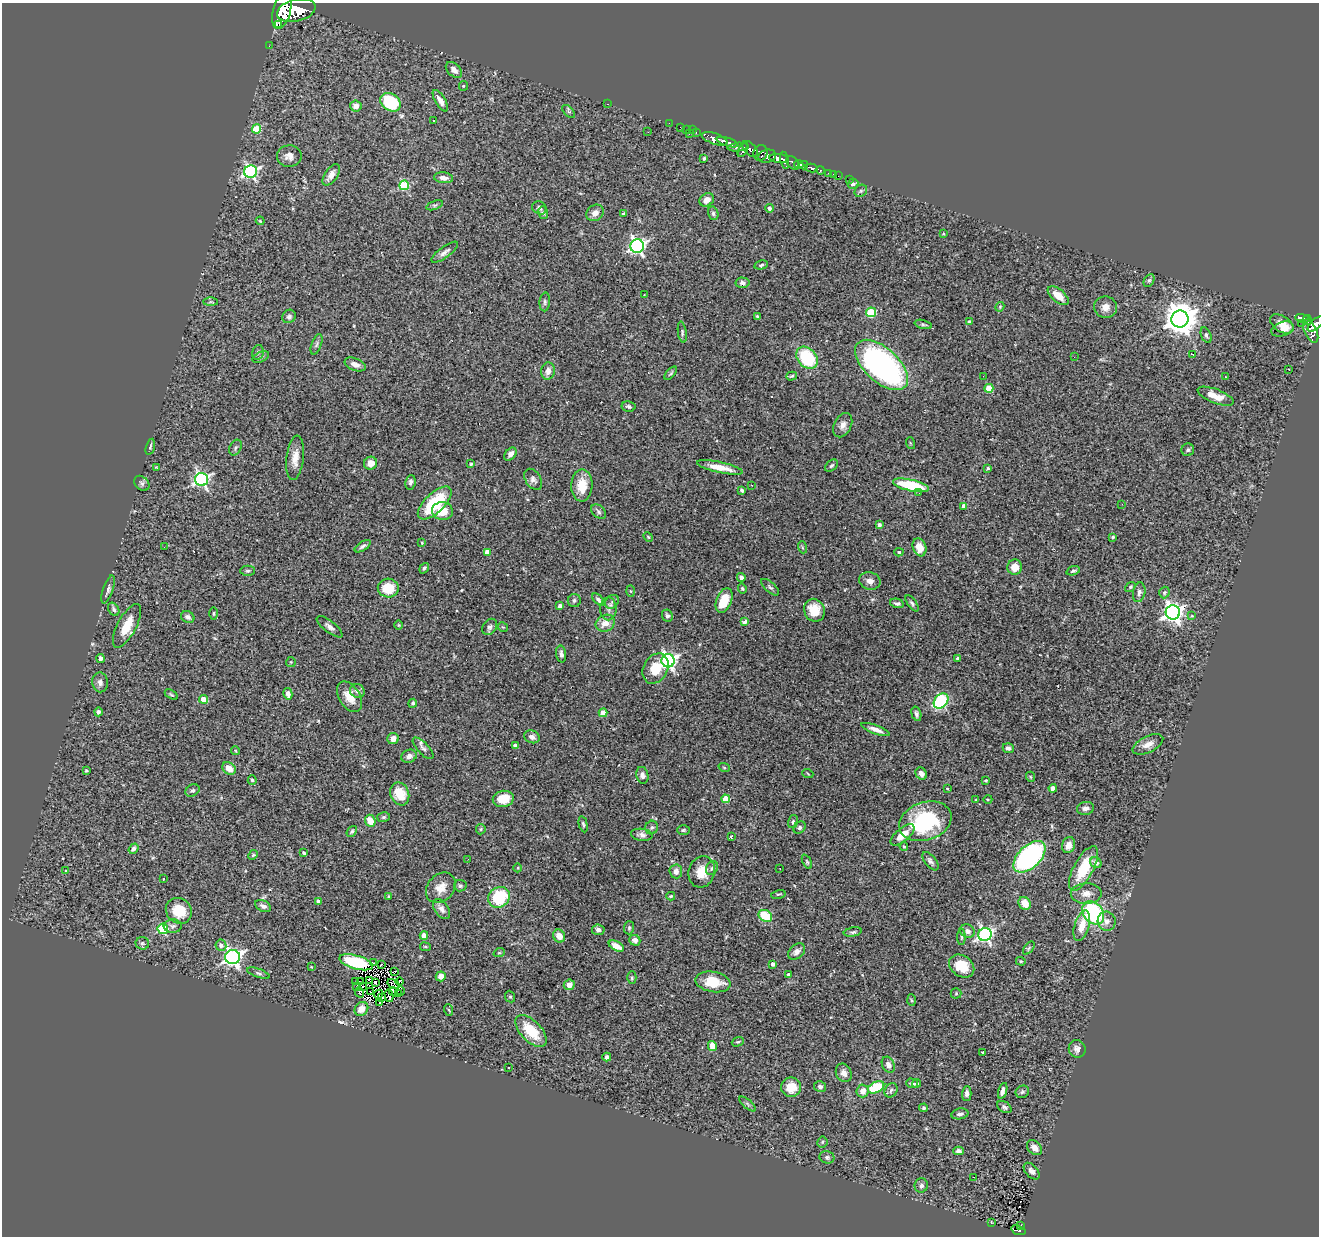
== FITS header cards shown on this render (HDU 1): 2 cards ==
NAXIS1  =                 1317
NAXIS2  =                 1234

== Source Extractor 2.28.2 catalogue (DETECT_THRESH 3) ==
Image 1317 x 1234 px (HDU 1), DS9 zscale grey, 1 PNG px = 1 image px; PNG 1321 x 1238 px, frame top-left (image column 1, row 1234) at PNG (2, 3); each listed source drawn as its Kron ellipse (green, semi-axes under 4 px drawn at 4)
Background 1.22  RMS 0.075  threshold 0.226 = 3 sigma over >= 5 px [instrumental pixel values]
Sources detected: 357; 6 with non-positive FLUX_AUTO (blend fragments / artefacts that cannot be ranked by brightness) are neither listed nor drawn; the other 351 listed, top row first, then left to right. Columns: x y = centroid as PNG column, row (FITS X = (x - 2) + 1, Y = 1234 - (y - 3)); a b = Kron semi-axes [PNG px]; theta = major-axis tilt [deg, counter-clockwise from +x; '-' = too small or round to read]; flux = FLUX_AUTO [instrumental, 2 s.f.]
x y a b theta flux
296 10 20 11 14 8600
282 11 19 8 75 8400
279 25 3 2 - 5400
269 46 2 2 - 15
454 70 9 6 -43 26
463 86 5 4 - 5.4
440 101 12 5 -58 30
390 102 11 8 -35 320
608 104 3 2 - 58
356 106 5 5 - 36
569 111 8 4 -46 7.5
434 121 3 3 - 4.1
669 123 2 2 - 15
680 127 2 2 - 12
257 129 4 4 - 170
686 129 2 2 - 15
692 130 3 2 - 12
648 132 3 2 - 4
696 133 3 2 - 35
689 134 3 2 - 110
715 139 13 5 -19 2100
728 142 11 4 -16 2100
738 147 10 4 7 620
750 149 10 5 -47 1400
743 150 8 3 61 700
760 153 8 7 - 730
289 156 12 11 - 38
767 156 9 6 13 1800
704 158 4 3 - 8.2
779 158 10 4 -6 2800
784 160 9 3 -76 1400
793 163 8 5 -50 760
799 164 4 3 - 1000
804 165 4 3 - 930
811 168 6 4 -12 320
820 170 4 3 - 530
251 172 6 6 - 1000
829 173 3 3 - 69
833 174 3 2 - 21
331 175 12 6 56 32
838 176 2 2 - 16
443 178 9 5 -7 26
850 179 3 2 - 22
853 184 5 5 - 14
404 185 5 5 - 280
861 191 7 5 44 11
707 200 8 6 35 35
435 205 8 4 20 8.4
539 208 7 6 - 13
769 208 4 4 - 12
543 213 6 4 -74 9.3
595 213 9 7 36 32
713 213 7 5 -75 11
624 214 4 4 - 12
260 221 4 3 - 4.7
943 234 4 3 - 4.1
637 246 7 7 - 1300
445 252 16 5 37 22
761 265 7 4 13 8
1149 280 7 5 62 9.4
743 283 7 5 -4 16
644 295 2 2 - 2.7
1058 296 12 6 -40 70
211 302 7 4 0 7
545 302 9 5 86 11
1000 307 5 4 - 5.5
1106 307 11 10 - 38
871 312 5 5 - 250
289 316 7 6 - 15
758 317 4 3 - 7.8
1303 318 7 3 -12 280
1180 319 8 8 - 8900
1307 320 5 4 - 260
969 321 4 3 - 6
1302 323 3 2 - 5.5
923 324 9 3 -15 8.1
1282 324 13 7 -32 54
1316 324 10 5 43 1000
1282 329 11 7 19 40
1311 331 12 6 -64 710
682 332 10 4 -81 11
1206 335 8 5 -67 13
317 344 10 5 70 12
258 352 7 5 76 11
1193 354 3 2 - 4.4
261 357 9 5 26 11
1074 357 2 2 - 2.3
807 358 12 9 -48 340
355 364 11 6 -22 26
882 365 32 17 -43 1500
1288 369 3 2 - 3.9
548 371 9 6 83 30
671 373 8 3 49 7.5
792 376 5 4 - 7.6
983 376 2 2 - 3.1
1225 377 3 2 - 8.5
989 388 4 4 - 160
1216 396 19 7 -21 71
629 406 7 5 -13 11
843 425 13 8 64 30
910 443 6 3 -71 5.1
150 447 8 4 75 8.4
235 448 8 6 67 11
1188 450 6 6 - 10
510 454 7 5 51 26
295 458 22 8 83 60
370 463 7 6 - 47
471 464 4 3 - 9.2
832 466 7 5 39 9
156 467 4 2 - 3.2
720 467 23 5 -12 75
988 468 3 3 - 7.1
202 479 7 6 - 1100
533 479 11 7 -58 20
410 482 7 5 81 14
142 483 8 6 -44 14
582 485 16 10 89 94
752 485 2 2 - 4.8
911 485 18 5 -13 280
742 490 4 3 - 9.9
919 493 3 2 - 6.2
435 503 21 9 44 250
1122 504 3 2 - 4.4
964 506 4 4 - 24
442 511 10 9 - 85
598 512 8 6 -41 13
879 525 4 4 - 16
648 537 5 4 - 5.6
1113 537 3 3 - 8.3
422 543 4 3 - 4.4
363 546 9 4 32 14
164 547 2 2 - 3.7
802 547 6 4 -72 6.6
919 547 9 6 -72 59
487 552 4 4 - 40
899 552 4 4 - 7.3
1015 567 7 7 - 56
424 568 6 4 54 9.3
248 571 7 5 1 8.7
1073 571 7 4 18 8.3
741 577 4 4 - 24
870 581 11 8 -14 28
770 587 11 5 -42 13
1130 587 6 4 37 6.1
388 588 10 9 - 110
742 588 5 4 - 7.8
108 589 14 5 71 17
631 591 5 4 - 5.7
1139 592 10 6 80 19
1164 592 6 5 - 7.4
598 600 7 4 -46 14
724 600 13 7 68 120
574 601 6 6 - 11
612 602 8 6 46 15
897 603 7 4 -14 13
912 603 9 4 -54 11
560 606 4 3 - 17
114 609 7 5 -58 12
608 609 11 8 89 24
814 610 11 10 - 98
1173 612 7 7 - 2600
213 613 6 3 90 5.6
667 616 6 5 - 12
1192 616 4 4 - 5.9
188 617 7 5 -33 17
744 622 4 4 - 20
605 623 10 8 27 53
399 625 5 3 - 4.4
127 626 24 9 62 100
330 627 15 6 -38 23
490 627 9 6 53 15
503 627 5 3 - 5.1
561 654 8 5 -80 17
957 658 3 3 - 5.7
100 659 4 3 - 17
668 661 6 6 - 1500
291 662 5 5 - 6.2
656 668 16 12 62 110
100 682 10 8 -83 22
357 691 7 6 - 22
288 694 6 4 -76 38
171 695 7 4 -32 7
350 697 17 10 -58 72
203 699 4 4 - 100
941 701 8 6 48 510
413 703 4 4 - 8.4
98 712 4 4 - 14
603 713 4 4 - 110
916 714 7 4 -74 13
875 729 15 4 -21 31
532 737 8 6 -21 21
393 739 5 5 - 32
1148 744 16 8 26 44
515 745 4 3 - 14
423 748 14 5 -46 20
1008 748 5 5 - 17
235 750 4 3 - 4.6
409 756 8 6 22 24
724 767 6 3 -20 5.1
229 768 7 5 -39 55
86 771 3 3 - 5.7
808 774 5 3 - 5.1
921 774 6 5 - 24
642 775 8 6 -79 19
1031 777 5 3 - 4.2
252 780 5 4 - 9.6
986 780 3 3 - 7.6
1053 788 4 4 - 41
947 789 3 2 - 5.2
192 791 7 5 29 12
400 794 12 9 -68 120
503 799 10 8 9 98
726 799 4 4 - 100
988 799 4 3 - 4.2
976 800 3 2 - 4.5
1085 808 8 6 12 24
384 817 6 5 - 8.7
370 821 6 5 - 85
925 821 27 19 19 440
793 822 6 5 - 9
583 824 8 4 -77 8.8
652 828 7 6 - 12
800 828 7 5 46 10
481 829 5 4 - 5.9
683 830 6 5 - 7.9
352 831 6 4 50 7.6
642 835 11 6 -8 21
903 835 14 6 41 62
731 836 3 2 - 4.8
1068 845 8 6 70 41
904 846 5 4 - 5.7
133 849 6 4 51 17
304 853 4 3 - 7
253 855 5 4 - 6.3
1029 857 19 11 44 950
468 859 2 2 - 8.3
930 861 11 5 -51 16
807 862 8 4 -63 7.3
1096 863 6 5 - 25
518 868 4 3 - 3.7
712 868 7 5 60 12
780 868 2 2 - 4.1
1084 868 24 10 62 180
65 871 3 2 - 4.7
676 871 7 6 - 30
702 872 16 13 73 84
163 879 3 2 - 5.3
460 886 6 6 - 11
441 888 17 13 49 55
778 894 7 3 12 6
1086 894 15 10 1 46
389 896 4 3 - 4.7
671 896 4 3 - 6.3
499 897 11 10 - 240
318 902 4 3 - 22
1025 903 7 5 -54 59
263 906 8 5 -25 16
442 909 11 7 -55 28
179 911 14 12 -43 140
1093 913 13 9 -51 550
765 916 7 5 -32 160
1107 921 9 9 - 32
173 926 9 6 2 16
1082 926 16 7 73 68
629 928 6 5 - 8
163 929 5 5 - 340
598 930 6 5 - 18
967 931 7 6 - 23
853 932 9 4 10 11
985 934 6 6 - 1200
424 935 4 4 - 67
559 936 7 5 -56 44
961 937 8 3 -90 7
635 940 6 5 - 24
142 943 7 6 - 11
221 945 5 5 - 21
616 946 8 4 -29 46
425 947 5 3 - 5.1
1029 948 7 4 53 7.9
797 952 10 6 40 24
499 953 5 3 - 4.4
233 957 7 7 - 2000
1021 961 5 4 - 7.1
356 962 17 6 -16 330
373 963 4 2 - 9.6
382 964 3 2 - 6.7
773 964 4 4 - 20
962 966 13 10 -35 110
311 967 3 3 - 3.4
394 972 4 3 - 11
258 973 12 4 -20 12
789 975 3 3 - 18
441 976 5 5 - 34
632 978 6 4 88 7.7
370 980 4 2 - 0.53
356 982 3 2 - 10
360 982 4 2 - 4.1
375 982 3 2 - 3.3
399 982 4 2 - 7.8
713 982 18 10 -11 130
394 984 7 3 -32 0.24
569 985 5 5 - 32
357 986 3 2 - 4.5
362 986 2 2 - 1.7
393 991 4 2 - 5.9
400 991 5 2 - 8.1
360 992 6 3 -67 37
371 992 3 2 - 3
956 993 5 5 - 6.6
379 994 4 2 - 1.2
398 994 4 3 - 9.2
389 996 6 2 -76 1.3
510 997 6 5 - 7.6
382 998 2 2 - 4.5
912 1000 6 4 -87 5.7
380 1002 3 2 - 11
361 1009 7 6 - 55
449 1010 6 3 -69 4.7
531 1031 20 10 -46 150
738 1042 6 4 18 6.8
712 1046 5 4 - 73
1077 1049 9 8 - 26
983 1052 3 3 - 9.5
607 1057 4 4 - 12
888 1065 8 6 -63 26
508 1068 3 2 - 6.7
844 1073 9 7 -67 31
912 1083 6 4 -17 16
916 1083 5 4 - 10
820 1086 6 5 - 15
791 1087 10 10 - 94
876 1087 9 5 28 210
891 1090 7 6 - 14
863 1091 6 6 - 40
1003 1091 8 4 73 21
1022 1092 7 6 - 9.7
967 1093 7 4 90 19
747 1104 10 3 -40 8.7
1004 1107 8 5 -33 14
924 1108 4 4 - 10
960 1114 8 5 11 15
822 1142 5 5 - 7.7
1034 1148 8 6 -43 35
958 1151 5 4 - 13
827 1157 7 6 - 14
1032 1171 10 6 -48 21
973 1177 3 2 - 4.9
921 1185 7 6 - 18
991 1222 3 2 - 2.7
1021 1226 3 2 - 8.7
1018 1230 7 4 -19 180
At the frame edge (FLAGS 8, measured only in part): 2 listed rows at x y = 282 11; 1316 324
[6 non-positive-flux detections neither listed nor drawn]